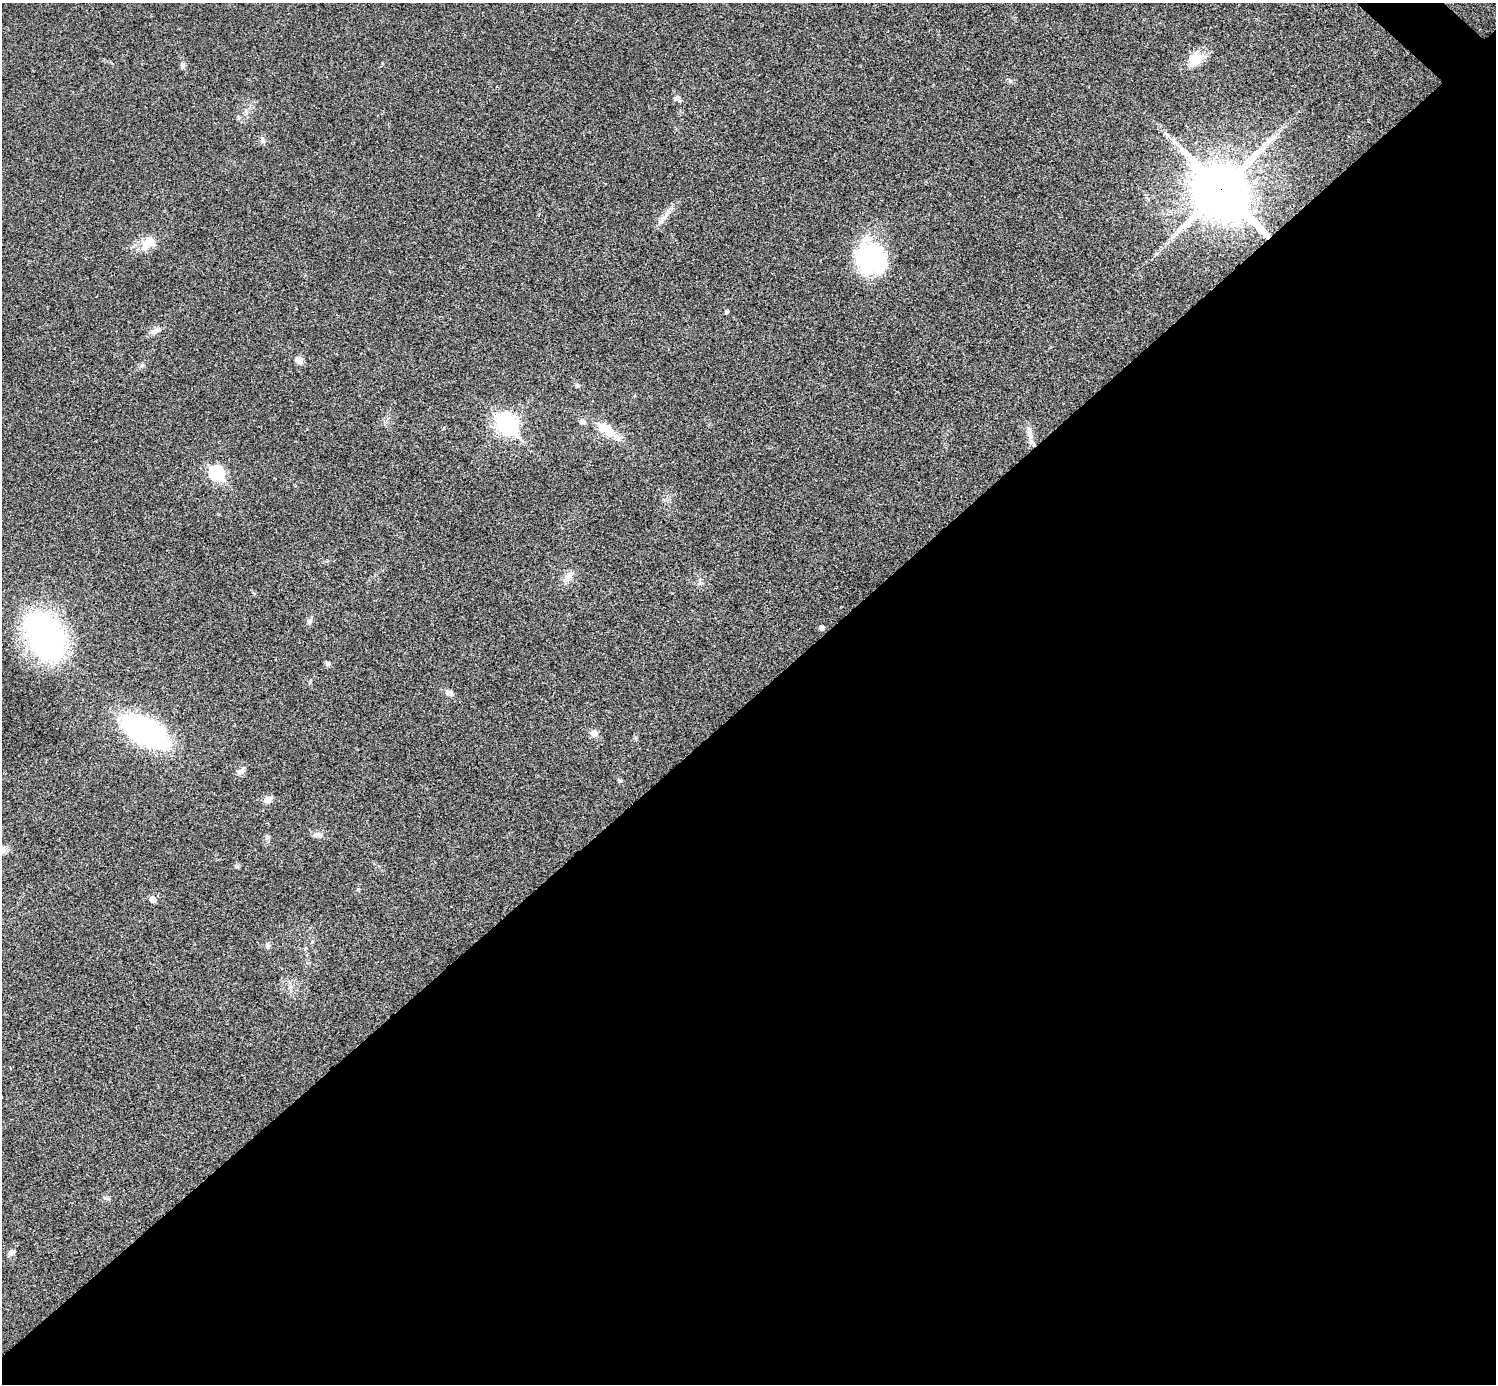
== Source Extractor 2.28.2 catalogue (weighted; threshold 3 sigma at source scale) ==
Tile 15 of 4 x 4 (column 3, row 4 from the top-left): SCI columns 2995-4488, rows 301-1682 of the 5985 x 5985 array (HDU 1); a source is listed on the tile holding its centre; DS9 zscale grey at full resolution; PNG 1498 x 1386 px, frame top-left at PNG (2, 3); no overlay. Shown black and unused: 50% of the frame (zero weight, under 3 of 4 exposures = <1% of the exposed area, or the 3 px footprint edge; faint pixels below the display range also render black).
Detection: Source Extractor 2.28.2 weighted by HDU 2 'WHT'; one run over the whole footprint, this tile lists its part. Background 0.0198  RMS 0.004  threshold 0.018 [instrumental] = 3 sigma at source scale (4.5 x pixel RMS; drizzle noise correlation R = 1.50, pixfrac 1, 0.05/0.05 arcsec/px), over >= 5 px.
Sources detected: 35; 1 inside a brighter listed object's ellipse — not listed separately; the other 34 listed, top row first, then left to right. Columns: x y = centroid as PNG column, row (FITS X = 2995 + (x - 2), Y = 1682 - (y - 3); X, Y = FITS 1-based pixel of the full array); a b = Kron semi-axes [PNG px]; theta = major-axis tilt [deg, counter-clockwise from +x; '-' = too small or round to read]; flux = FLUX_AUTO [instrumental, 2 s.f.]
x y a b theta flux
1196 58 20 17 28 7.2
182 65 7 6 - 0.9
677 98 9 7 9 1.4
262 140 10 6 -63 1.2
1221 189 20 18 -45 2100
667 213 8 4 37 1.3
149 241 10 7 51 9.5
871 258 37 31 -50 41
727 312 4 4 - 0.68
155 331 14 8 19 2.1
299 360 8 7 - 2.3
578 385 6 4 -1 0.61
582 422 7 6 - 1.3
506 424 10 8 -46 170
606 429 26 13 -33 7.9
1029 433 21 7 -79 3
216 473 8 6 -44 56
567 578 15 10 56 3
309 622 9 6 45 1.1
822 628 5 5 - 1.6
44 635 41 27 -59 110
328 663 7 6 - 1.1
449 693 11 7 -26 1.6
145 731 35 18 -30 110
594 734 10 8 -14 2.1
241 771 11 6 33 1.5
620 781 6 4 -1 0.5
268 800 10 8 38 2
318 835 14 7 -14 1.8
267 837 7 5 23 0.85
153 899 6 5 - 3.1
268 946 10 6 89 1.1
106 1198 10 4 -11 0.77
11 1252 9 7 42 1.5
Overlapping masked pixels (flux is a lower limit): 1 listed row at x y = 1221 189
Unlisted compact peaks at least as high as the median listed source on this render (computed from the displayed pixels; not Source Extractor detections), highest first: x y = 310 682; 358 889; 142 365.